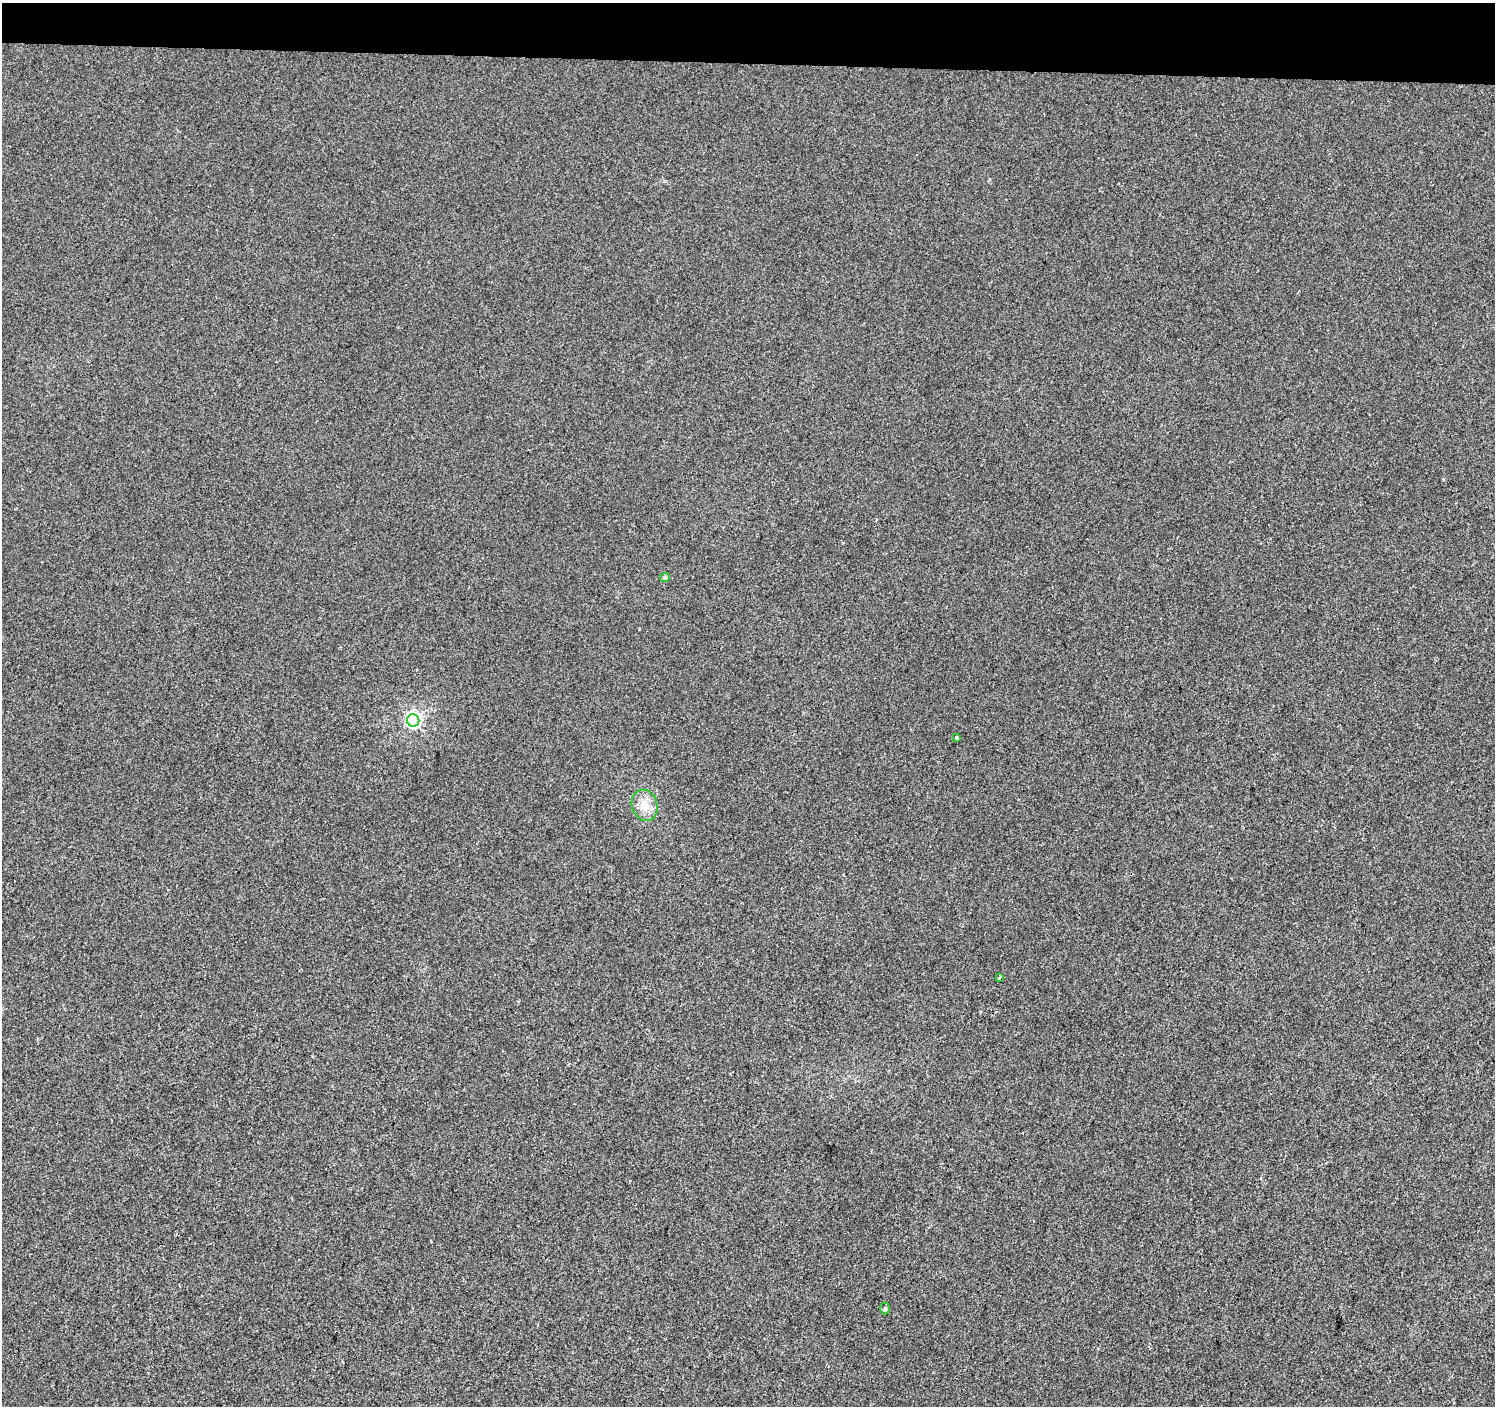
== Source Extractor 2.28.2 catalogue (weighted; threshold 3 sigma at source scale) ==
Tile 2 of 3 x 3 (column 2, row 1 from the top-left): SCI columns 1499-2991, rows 3091-4494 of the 4483 x 4722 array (HDU 1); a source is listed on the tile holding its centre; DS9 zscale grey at full resolution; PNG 1497 x 1408 px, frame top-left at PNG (2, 3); each listed source drawn as its Kron ellipse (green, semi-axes under 4 px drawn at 4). Shown black and unused: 4% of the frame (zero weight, under 2 of 3 exposures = <1% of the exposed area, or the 3 px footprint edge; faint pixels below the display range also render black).
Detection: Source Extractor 2.28.2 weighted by HDU 2 'WHT'; one run over the whole footprint, this tile lists its part. Background 0.00108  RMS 0.0048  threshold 0.0214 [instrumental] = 3 sigma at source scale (4.5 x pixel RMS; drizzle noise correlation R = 1.50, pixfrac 1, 0.0396/0.0396 arcsec/px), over >= 5 px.
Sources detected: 7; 1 cosmic-ray / hot-pixel residue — neither listed nor drawn; the other 6 listed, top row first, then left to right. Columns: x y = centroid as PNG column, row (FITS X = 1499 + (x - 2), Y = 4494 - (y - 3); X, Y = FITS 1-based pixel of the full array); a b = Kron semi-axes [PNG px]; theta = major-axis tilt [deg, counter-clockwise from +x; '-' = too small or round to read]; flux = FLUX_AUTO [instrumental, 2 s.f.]
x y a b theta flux
665 577 5 4 - 1.2
413 720 6 6 - 130
956 738 3 3 - 1.5
645 805 16 12 -71 7
999 978 4 2 - 0.56
885 1309 6 4 -90 0.94